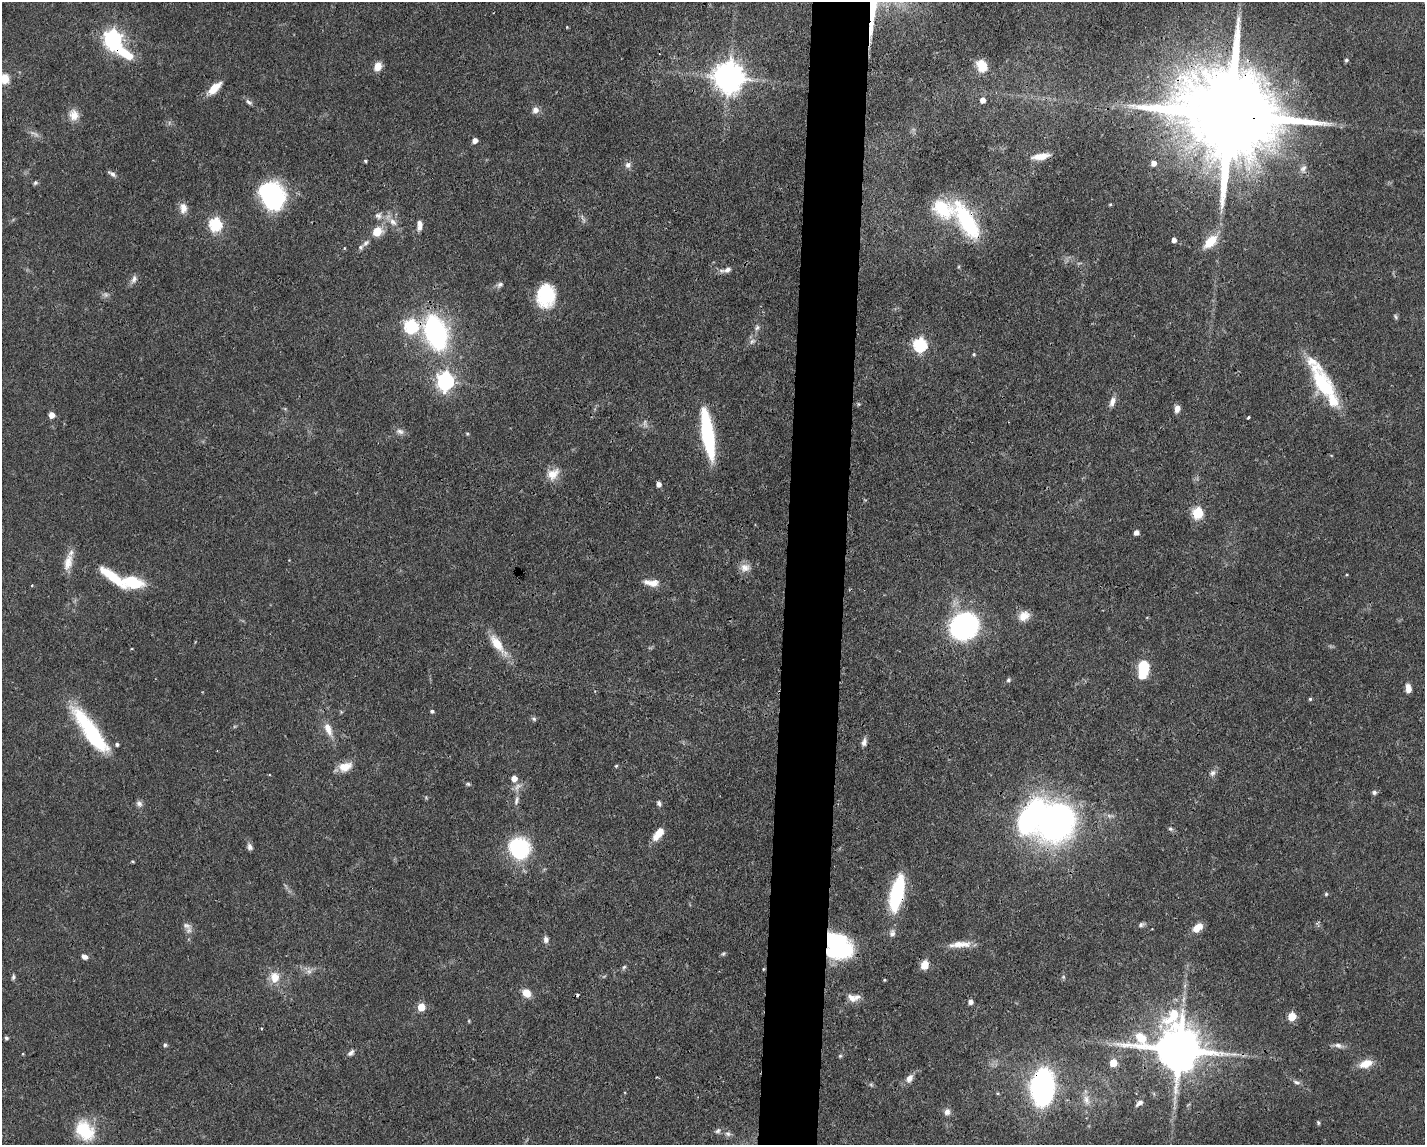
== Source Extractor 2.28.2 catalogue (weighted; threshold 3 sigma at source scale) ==
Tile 5 of 3 x 4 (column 2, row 2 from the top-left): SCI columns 1533-2955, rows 2289-3431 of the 4598 x 4575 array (HDU 1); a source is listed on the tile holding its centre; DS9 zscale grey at full resolution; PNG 1427 x 1147 px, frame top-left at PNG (2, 2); no overlay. Shown black and unused: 4% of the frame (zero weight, under 3 of 4 exposures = <1% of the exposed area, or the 3 px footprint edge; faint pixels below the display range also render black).
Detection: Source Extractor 2.28.2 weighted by HDU 2 'WHT'; one run over the whole footprint, this tile lists its part. Background 0.0632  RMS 0.0038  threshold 0.0171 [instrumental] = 3 sigma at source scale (4.5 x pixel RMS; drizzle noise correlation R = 1.50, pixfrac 1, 0.05/0.05 arcsec/px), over >= 5 px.
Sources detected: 148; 3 too faint to see at this stretch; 2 inside a brighter object's white glare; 1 cosmic-ray / hot-pixel residue — not listed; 4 inside a brighter listed object's ellipse — not listed separately; the other 138 listed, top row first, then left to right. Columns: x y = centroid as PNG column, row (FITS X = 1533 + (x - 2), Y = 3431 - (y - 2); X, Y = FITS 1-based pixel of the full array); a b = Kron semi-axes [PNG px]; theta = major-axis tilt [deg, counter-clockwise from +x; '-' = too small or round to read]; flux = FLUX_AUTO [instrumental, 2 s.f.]
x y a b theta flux
567 27 4 3 - 0.33
113 39 7 7 - 180
125 53 30 11 -31 11
1346 60 5 4 - 0.64
378 66 10 8 64 3.4
982 66 14 11 -62 6.2
728 77 9 9 - 650
5 79 14 11 -88 4.7
214 88 18 8 43 5.7
983 100 5 5 - 2.7
249 102 10 6 -40 1.2
535 110 9 8 - 2
1229 114 39 21 -9 12000
74 115 15 12 -75 4
475 140 5 5 - 2.2
1041 156 20 7 8 4.7
365 161 4 3 - 0.55
1154 163 5 5 - 2.2
628 165 8 7 - 1.6
112 174 11 5 -31 1.3
35 183 6 5 - 0.7
272 196 28 24 -72 42
1110 204 5 4 - 0.43
183 208 13 9 -83 3.1
378 216 10 8 -34 1.9
583 219 15 3 -68 0.97
967 220 50 18 -59 31
393 222 12 8 -43 2.8
216 224 6 6 - 50
420 226 12 6 86 2.3
377 231 7 7 - 9
1174 240 5 4 - 1.7
1210 242 19 11 45 7.5
366 243 12 6 41 1.7
344 248 5 3 - 0.31
727 270 11 7 18 2
134 279 11 7 64 1.7
500 285 9 6 33 1.3
545 295 23 17 87 21
1396 317 7 4 -55 0.61
411 326 7 7 - 57
757 328 8 5 50 1
436 333 27 16 -72 83
920 345 6 6 - 62
974 354 5 4 - 0.52
445 381 7 7 - 140
1323 384 42 17 -61 26
1112 402 13 6 72 2.3
1177 409 8 5 78 2.4
52 415 5 5 - 3.4
1248 418 3 3 - 0.69
400 431 12 7 -20 1.7
467 433 5 3 - 0.39
707 434 47 10 -81 38
553 474 17 12 45 5
659 484 5 4 - 1.8
1198 513 6 6 - 28
1136 532 4 4 - 2.2
68 562 23 10 74 5
745 568 14 12 6 3.3
1347 575 4 3 - 0.34
112 577 42 10 -37 12
133 582 20 11 -15 16
651 583 20 8 -5 4.2
1024 616 14 12 30 4.1
964 626 19 17 32 95
497 644 29 11 -54 8
1143 669 18 10 83 15
1008 680 6 5 - 0.76
1408 688 9 5 -86 2.6
1310 699 4 4 - 0.55
432 711 4 4 - 0.76
534 719 6 6 - 0.75
328 729 19 9 -68 4.6
91 732 59 14 -55 34
864 742 11 6 75 1.7
117 744 4 4 - 0.8
616 766 4 4 - 0.44
345 767 17 10 18 5.2
1213 773 8 7 - 1.4
514 778 6 5 - 3.1
468 784 6 5 - 0.6
518 787 14 8 53 2.4
1374 792 5 5 - 0.94
516 800 15 5 74 1.8
659 803 7 5 -61 1.1
139 804 8 8 - 1.4
1057 821 35 28 57 130
1171 829 6 4 -44 0.68
658 834 14 7 51 6.1
250 847 8 6 -75 1.5
519 848 24 23 - 28
132 861 4 4 - 0.43
897 893 35 12 77 31
1326 894 4 4 - 0.51
1141 925 9 5 28 1
187 926 12 8 -21 2
1198 928 13 8 41 4.1
892 933 10 7 74 1.6
546 939 8 6 -84 1.6
835 943 27 19 -3 36
960 944 29 8 3 5
723 954 6 5 - 0.59
85 957 7 5 -22 1.6
924 965 9 8 - 4.3
624 967 6 5 - 0.66
763 969 5 3 - 0.36
309 971 8 8 - 1.7
13 977 7 4 76 0.73
275 977 15 12 -85 5.4
1063 977 6 4 -89 0.57
526 993 9 7 -40 4.6
851 997 14 9 -41 2.6
971 1002 5 5 - 1.7
421 1007 5 5 - 9
1292 1016 5 5 - 12
261 1029 4 3 - 0.48
6 1038 4 4 - 0.79
165 1045 5 4 - 0.85
1338 1045 12 6 -18 1.7
1179 1049 16 14 -23 1800
351 1053 10 6 42 1.3
23 1054 4 3 - 0.29
840 1056 5 5 - 0.53
1113 1063 5 5 - 7.4
1366 1064 14 8 20 5.8
657 1077 3 2 - 0.29
909 1078 10 7 59 2.6
1296 1082 11 5 -13 1.2
871 1085 7 4 -2 0.6
1042 1087 20 13 87 150
1086 1100 14 7 -75 2.7
1139 1103 10 5 36 1.3
947 1112 9 7 85 1.9
1318 1123 6 4 -64 0.54
85 1130 23 17 -49 17
718 1131 8 6 44 1
728 1134 8 6 -13 1.2
Overlapping masked pixels (flux is a lower limit): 10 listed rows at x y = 113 39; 125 53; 1229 114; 967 220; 436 333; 1057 821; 897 893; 835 943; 1179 1049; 1042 1087
Isophote crosses this tile's border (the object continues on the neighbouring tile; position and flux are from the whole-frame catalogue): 1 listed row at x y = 5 79